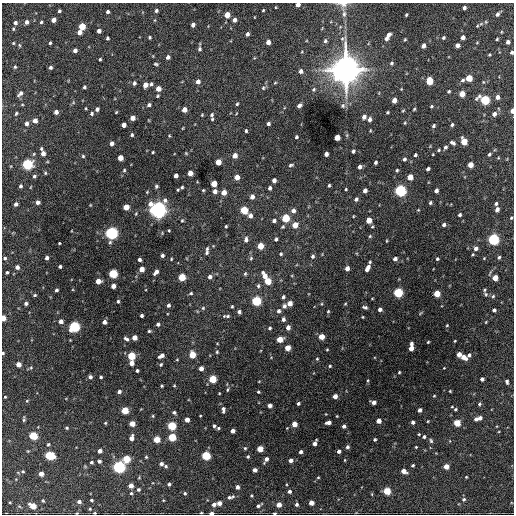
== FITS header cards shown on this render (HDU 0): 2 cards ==
NAXIS1  =                  512 / Axis length
NAXIS2  =                  512 / Axis length

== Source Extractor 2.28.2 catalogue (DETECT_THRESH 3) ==
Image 512 x 512 px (HDU 0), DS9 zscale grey, 1 PNG px = 1 image px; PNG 516 x 516 px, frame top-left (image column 1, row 512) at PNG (2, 3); no overlay
Background 1760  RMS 39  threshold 118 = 3 sigma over >= 5 px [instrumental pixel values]
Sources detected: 401; all 401 listed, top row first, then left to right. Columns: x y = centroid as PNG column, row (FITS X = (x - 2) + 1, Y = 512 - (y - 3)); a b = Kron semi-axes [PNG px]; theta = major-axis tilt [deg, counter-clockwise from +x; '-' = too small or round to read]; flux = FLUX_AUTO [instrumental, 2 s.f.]
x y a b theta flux
343 4 16 7 -6 1.7e+04
298 5 4 4 - 1.4e+04
464 8 4 3 - 7.2e+03
156 10 4 4 - 5.7e+03
263 10 3 2 - 2.3e+03
59 11 3 3 - 4.1e+03
108 12 4 3 - 5.5e+03
344 13 18 5 -76 1.5e+04
497 14 7 4 47 7.4e+03
227 15 5 4 - 3.3e+04
406 15 3 3 - 2.9e+03
53 20 4 4 - 1.7e+04
234 20 4 4 - 1.1e+04
26 22 5 4 - 9.0e+03
41 22 4 3 - 3.5e+03
15 23 5 4 - 6.6e+03
481 24 6 4 19 4.5e+03
193 25 4 4 - 9.5e+03
82 26 5 4 - 5.8e+04
477 26 4 3 - 2.4e+03
13 29 4 3 - 2.8e+03
99 31 4 4 - 1.0e+04
79 32 4 4 - 1.4e+04
501 32 5 3 - 2.3e+03
247 34 4 3 - 6.2e+03
388 35 5 4 - 1.0e+04
150 37 4 3 - 3.3e+03
463 37 4 4 - 1.1e+04
107 38 4 3 - 4.3e+03
386 38 4 4 - 8.2e+03
443 38 4 3 - 4.0e+03
497 39 3 3 - 2.9e+03
405 40 4 3 - 2.8e+03
325 41 6 5 - 5.9e+03
268 42 4 4 - 1.4e+04
508 42 4 4 - 9.0e+03
13 43 4 4 - 2.7e+03
50 43 3 3 - 3.4e+03
19 45 5 3 - 2.9e+03
457 45 4 4 - 1.1e+04
423 46 4 4 - 1.3e+04
199 49 5 4 - 5.0e+03
75 50 4 4 - 1.1e+04
512 52 4 3 - 5.3e+03
489 55 4 3 - 2.4e+03
168 57 4 4 - 8.8e+03
100 59 3 3 - 3.0e+03
391 63 5 4 - 4.3e+03
156 64 6 4 -11 3.5e+03
15 67 4 3 - 3.4e+03
50 67 4 3 - 5.2e+03
345 70 13 11 87 3.0e+06
301 71 5 5 - 9.3e+03
469 78 5 4 - 4.9e+04
463 80 6 4 22 5.1e+03
198 81 5 4 - 1.2e+04
429 81 5 5 - 6.5e+04
134 83 4 4 - 6.7e+03
275 83 5 3 - 2.6e+03
151 84 5 4 - 4.9e+03
145 85 5 4 - 2.0e+04
84 87 4 3 - 4.3e+03
263 88 6 5 - 4.2e+03
158 89 5 4 - 2.0e+04
314 89 6 5 - 5.0e+03
449 91 3 3 - 3.7e+03
20 93 8 5 43 9.0e+03
462 94 5 4 - 2.9e+04
158 96 4 3 - 3.0e+03
497 97 4 4 - 1.1e+04
394 100 4 4 - 2.0e+04
485 100 6 5 - 1.8e+05
237 104 4 3 - 3.3e+03
22 105 4 3 - 2.2e+03
149 105 5 4 - 5.5e+03
299 105 5 4 - 7.8e+03
343 106 7 6 - 6.5e+03
431 106 4 3 - 3.0e+03
97 109 4 3 - 8.2e+03
414 109 3 2 - 2.7e+03
184 110 4 4 - 2.3e+04
512 111 4 3 - 1.6e+04
56 112 4 4 - 1.3e+04
116 112 3 2 - 2.1e+03
387 112 3 3 - 3.3e+03
16 113 5 3 - 3.5e+03
92 114 5 5 - 4.6e+03
494 114 5 4 - 1.1e+04
202 115 4 3 - 2.4e+03
212 115 5 4 - 4.4e+03
364 117 5 4 - 1.0e+04
132 118 4 4 - 1.8e+04
212 119 3 3 - 2.7e+03
370 119 5 4 - 9.0e+03
35 120 4 4 - 1.7e+04
26 123 5 4 - 1.0e+04
405 123 4 3 - 2.5e+03
268 124 4 3 - 6.3e+03
123 125 4 4 - 1.7e+04
452 125 4 4 - 4.3e+03
433 126 5 4 - 4.5e+03
183 128 4 3 - 1.8e+03
370 130 5 3 - 2.2e+03
246 131 3 3 - 3.8e+03
132 135 4 3 - 4.0e+03
169 136 4 3 - 2.1e+03
296 137 3 3 - 3.8e+03
337 137 5 4 - 3.2e+04
464 141 5 4 - 5.5e+04
112 143 4 4 - 9.8e+03
453 143 7 5 -28 6.6e+03
445 147 5 4 - 5.8e+03
41 149 5 4 - 3.5e+03
439 150 4 4 - 3.0e+03
353 151 4 3 - 5.4e+03
153 152 3 2 - 2.8e+03
43 153 5 4 - 1.4e+04
186 153 4 4 - 2.5e+03
326 154 4 4 - 1.2e+04
489 154 5 4 - 4.5e+03
235 155 5 4 - 1.9e+04
415 155 3 3 - 4.4e+03
83 156 4 4 - 3.4e+03
120 158 4 4 - 2.8e+04
404 159 5 4 - 5.8e+03
218 162 5 4 - 3.6e+04
375 162 4 3 - 5.4e+03
27 164 5 5 - 2.9e+05
291 165 7 4 23 4.6e+03
470 165 5 4 - 2.6e+04
360 167 4 4 - 1.1e+04
428 169 4 3 - 6.1e+03
124 170 5 4 - 3.8e+03
397 170 4 3 - 3.7e+03
45 173 4 3 - 3.2e+03
190 173 4 4 - 2.2e+04
34 176 4 4 - 4.7e+03
176 176 4 4 - 1.2e+04
237 177 4 4 - 2.0e+04
410 177 5 4 - 3.2e+04
274 180 4 4 - 1.0e+04
214 184 5 4 - 4.2e+04
329 185 3 3 - 3.6e+03
21 186 4 3 - 5.2e+03
156 186 4 4 - 4.5e+03
182 187 4 3 - 3.6e+03
270 188 4 4 - 6.7e+03
346 189 4 3 - 2.4e+03
178 190 4 3 - 2.7e+03
203 190 4 3 - 2.7e+03
365 190 4 4 - 1.1e+04
215 191 5 4 - 1.1e+04
400 191 5 5 - 4.3e+05
436 191 4 4 - 1.1e+04
224 192 5 4 - 2.4e+04
252 197 5 4 - 1.4e+04
356 199 5 4 - 6.9e+03
38 202 4 4 - 8.9e+03
430 203 4 3 - 4.0e+03
16 204 4 4 - 7.9e+03
496 204 4 4 - 4.9e+03
90 205 4 3 - 1.8e+03
126 207 4 4 - 3.6e+04
497 209 5 4 - 9.5e+03
158 210 7 7 - 1.2e+06
244 210 5 5 - 7.9e+04
418 210 4 3 - 2.1e+03
293 211 5 5 - 1.2e+04
460 215 4 3 - 4.7e+03
250 216 5 4 - 1.2e+04
353 216 3 2 - 1.8e+03
285 218 5 5 - 1.0e+05
511 218 4 3 - 2.8e+03
369 220 4 4 - 3.3e+04
182 221 4 3 - 2.7e+03
274 221 4 4 - 7.3e+03
295 225 5 4 - 3.4e+04
444 225 4 3 - 6.3e+03
226 226 4 3 - 3.3e+03
169 230 3 2 - 2.4e+03
111 233 5 5 - 5.7e+05
370 236 5 4 - 3.1e+03
276 239 4 3 - 5.1e+03
493 239 5 5 - 4.0e+05
246 240 8 6 76 8.8e+03
386 241 4 2 - 2.1e+03
59 243 3 2 - 2.4e+03
260 246 5 4 - 4.4e+04
476 248 5 5 - 9.7e+03
207 251 12 5 80 8.7e+03
281 254 4 4 - 3.8e+03
162 255 4 3 - 6.1e+03
313 256 5 4 - 5.6e+03
499 257 5 4 - 4.6e+03
5 258 5 4 - 4.3e+03
47 258 4 3 - 7.9e+03
251 258 5 5 - 3.6e+03
171 259 3 3 - 2.4e+03
395 259 4 4 - 9.8e+03
437 259 3 3 - 3.5e+03
139 260 3 3 - 6.9e+03
370 262 3 2 - 3.1e+03
60 266 3 3 - 4.8e+03
17 267 5 4 - 1.1e+04
347 268 4 4 - 1.4e+04
367 268 7 4 61 1.5e+04
142 269 4 4 - 2.5e+04
7 272 3 3 - 4.0e+03
156 272 6 4 52 1.2e+04
113 274 5 5 - 1.6e+05
245 274 5 4 - 3.9e+03
265 276 9 5 -62 2.4e+04
182 277 5 4 - 7.7e+04
210 277 5 5 - 9.6e+03
495 278 4 4 - 3.2e+04
98 281 4 4 - 2.4e+04
268 281 5 4 - 4.9e+04
113 286 4 4 - 1.6e+04
258 286 6 5 - 5.0e+03
56 290 3 3 - 5.1e+03
398 292 5 5 - 1.9e+05
191 293 5 4 - 3.4e+03
437 294 5 4 - 4.9e+04
486 294 9 6 -53 6.9e+03
35 295 4 3 - 3.1e+03
493 296 6 5 - 4.6e+03
283 297 4 3 - 5.2e+03
118 301 4 3 - 4.1e+03
256 301 5 5 - 2.0e+05
26 303 4 3 - 6.3e+03
290 303 4 4 - 2.1e+04
345 304 4 3 - 2.4e+03
168 305 4 3 - 6.9e+03
232 306 3 3 - 2.9e+03
284 306 5 5 - 8.0e+03
365 307 5 3 - 5.3e+03
203 308 5 5 - 3.6e+03
380 309 4 4 - 8.1e+03
494 310 4 4 - 6.3e+03
279 311 5 4 - 7.1e+03
328 311 5 4 - 3.0e+03
239 312 4 4 - 6.8e+03
142 316 3 3 - 5.3e+03
227 316 8 3 -1 5.8e+03
363 317 4 2 - 2.0e+03
3 318 4 3 - 3.0e+04
283 319 5 4 - 6.8e+03
61 321 4 4 - 1.3e+04
104 322 4 4 - 1.1e+04
486 322 4 2 - 2.0e+03
158 324 4 4 - 5.9e+03
447 325 3 3 - 2.3e+03
74 327 5 5 - 3.0e+05
288 327 5 4 - 1.3e+04
270 328 4 4 - 3.9e+03
149 331 4 3 - 3.4e+03
134 337 4 4 - 2.0e+04
322 337 4 4 - 3.2e+04
126 339 6 3 -40 6.6e+03
280 339 5 4 - 3.9e+04
455 341 3 2 - 2.1e+03
428 342 3 2 - 2.4e+03
411 344 4 3 - 6.4e+03
287 348 4 4 - 3.5e+04
411 348 5 4 - 2.1e+04
327 349 3 3 - 2.2e+03
217 352 4 4 - 2.9e+03
3 353 3 3 - 4.0e+03
459 354 4 4 - 1.6e+04
192 355 5 4 - 5.4e+04
469 355 5 4 - 6.6e+03
131 356 5 4 - 1.1e+05
161 356 6 4 31 1.4e+04
463 357 6 4 -32 2.2e+04
317 359 4 4 - 3.0e+03
177 360 5 3 - 2.2e+03
131 363 4 4 - 1.8e+04
18 364 4 4 - 2.0e+04
161 364 4 4 - 3.4e+03
330 366 4 4 - 3.1e+03
31 367 5 5 - 3.3e+03
201 368 4 4 - 1.5e+04
444 368 2 2 - 1.6e+03
137 371 3 3 - 4.7e+03
399 372 3 2 - 2.7e+03
90 377 4 4 - 7.6e+03
101 377 3 3 - 3.8e+03
212 379 5 5 - 8.7e+04
482 379 4 4 - 8.6e+03
259 381 4 2 - 1.6e+03
368 381 5 3 - 2.8e+03
507 382 5 3 - 6.6e+03
174 385 4 3 - 2.3e+03
162 386 3 2 - 2.8e+03
227 390 5 3 - 3.3e+03
119 391 4 3 - 7.6e+03
450 391 3 2 - 2.2e+03
258 392 3 3 - 3.1e+03
335 396 4 4 - 1.6e+04
434 396 4 3 - 2.2e+03
5 397 3 2 - 2.3e+03
373 402 5 4 - 1.2e+04
298 403 3 3 - 4.7e+03
479 404 5 4 - 3.6e+03
270 405 4 4 - 1.1e+04
452 407 4 2 - 1.9e+03
455 409 3 3 - 3.5e+03
125 410 5 4 - 7.3e+04
223 410 6 4 -88 8.5e+03
419 410 4 4 - 1.0e+04
174 412 4 4 - 5.8e+03
153 416 4 4 - 2.9e+03
480 418 6 4 36 1.2e+04
24 419 5 2 - 3.9e+03
476 419 4 3 - 6.4e+03
187 420 4 4 - 1.9e+04
378 421 4 4 - 1.8e+04
428 421 3 3 - 2.3e+03
328 422 5 4 - 1.2e+04
413 422 4 3 - 7.5e+03
105 423 4 4 - 2.9e+03
457 423 4 4 - 5.4e+04
132 424 4 4 - 3.1e+04
294 424 4 4 - 2.6e+04
172 426 5 5 - 1.4e+05
214 426 4 3 - 4.4e+03
344 426 4 4 - 6.6e+03
67 428 4 4 - 3.6e+03
218 428 5 4 - 4.0e+03
287 428 2 2 - 1.6e+03
233 431 4 4 - 1.4e+04
419 434 4 3 - 2.4e+03
33 436 5 4 - 1.2e+05
172 437 5 5 - 8.6e+04
424 437 4 4 - 5.2e+03
131 438 5 4 - 1.7e+04
157 439 4 4 - 5.3e+04
375 439 3 3 - 4.0e+03
431 441 6 4 -73 4.7e+03
450 441 5 3 - 1.9e+03
315 443 5 4 - 1.3e+04
48 444 4 4 - 3.4e+03
347 447 4 4 - 6.4e+03
416 447 3 3 - 2.4e+03
245 448 4 4 - 3.2e+03
260 449 4 4 - 4.0e+04
28 451 4 3 - 2.1e+03
100 451 4 4 - 1.4e+04
339 451 4 3 - 8.0e+03
301 452 4 3 - 7.7e+03
49 455 6 5 - 1.5e+05
206 455 5 5 - 1.4e+05
248 456 4 3 - 4.0e+03
146 457 4 3 - 3.3e+03
126 459 5 5 - 8.2e+04
266 459 6 3 60 1.1e+04
291 460 4 4 - 1.0e+04
345 460 4 3 - 1.9e+03
99 461 4 3 - 7.2e+03
91 462 4 3 - 4.4e+03
161 464 4 4 - 7.7e+03
413 465 3 3 - 3.8e+03
166 466 5 4 - 4.7e+03
446 466 4 4 - 2.3e+04
119 467 5 5 - 5.3e+05
255 470 4 4 - 1.1e+04
23 471 4 4 - 3.6e+03
404 471 5 4 - 1.9e+04
41 474 4 4 - 1.6e+04
139 477 4 4 - 2.4e+03
318 477 4 3 - 2.5e+03
466 477 4 3 - 2.3e+03
169 484 4 3 - 5.4e+03
131 486 4 4 - 2.1e+04
237 487 4 4 - 9.8e+03
138 489 5 5 - 4.5e+03
289 491 4 4 - 7.9e+03
387 491 4 4 - 7.6e+04
131 493 4 4 - 4.0e+03
185 493 4 4 - 3.8e+03
251 495 4 3 - 2.8e+03
229 497 7 5 -3 6.8e+03
464 499 5 5 - 5.3e+03
91 500 3 3 - 3.8e+03
163 500 4 3 - 2.1e+03
43 501 4 3 - 2.6e+03
79 502 4 4 - 8.0e+03
10 503 4 2 - 2.2e+03
219 503 4 4 - 1.6e+04
311 503 4 4 - 2.0e+04
214 504 5 4 - 1.0e+04
279 504 4 4 - 2.4e+04
296 504 4 4 - 6.1e+03
258 505 6 3 31 6.8e+03
33 506 5 4 - 4.4e+04
90 509 4 4 - 2.0e+03
77 513 3 2 - 2.2e+03
94 513 3 2 - 2.5e+03
201 513 3 2 - 2.7e+03
211 513 4 3 - 9.7e+03
274 513 4 3 - 3.8e+03
At the frame edge (FLAGS 8, measured only in part): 11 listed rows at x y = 343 4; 298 5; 512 52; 512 111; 3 318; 3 353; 77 513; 94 513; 201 513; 211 513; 274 513